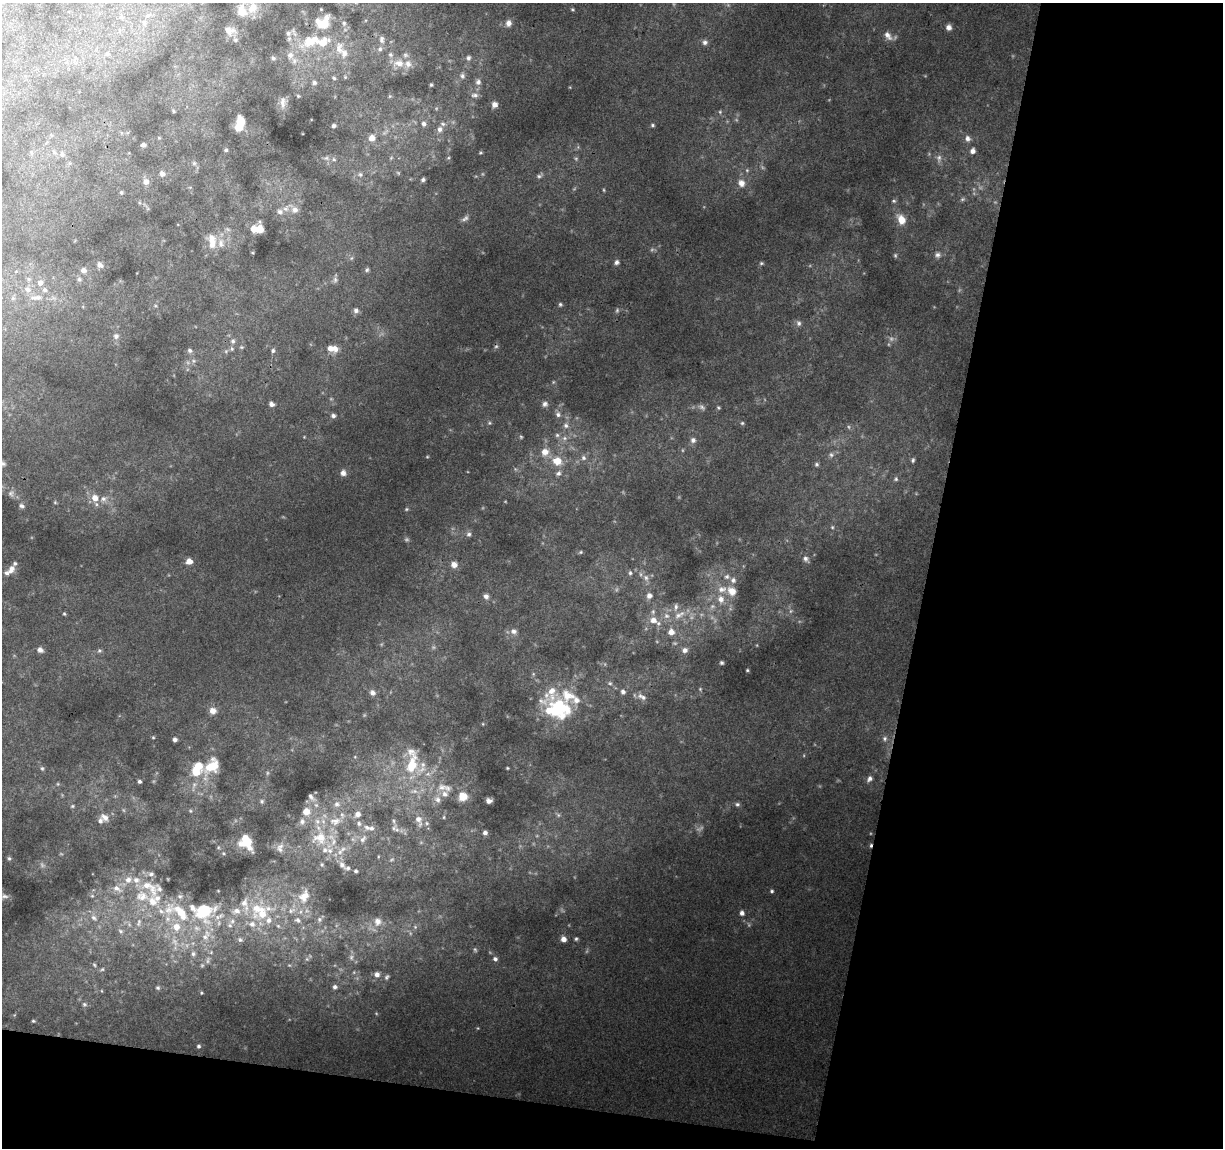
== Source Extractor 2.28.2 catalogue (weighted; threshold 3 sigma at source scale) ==
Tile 4 of 2 x 2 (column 2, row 2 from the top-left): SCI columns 1222-2442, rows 113-1258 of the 2442 x 2533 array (HDU 1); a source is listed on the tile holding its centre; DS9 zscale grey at full resolution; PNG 1225 x 1150 px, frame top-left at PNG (2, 3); no overlay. Shown black and unused: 28% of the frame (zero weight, under 3 of 4 exposures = <1% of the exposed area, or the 3 px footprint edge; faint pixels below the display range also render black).
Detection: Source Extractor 2.28.2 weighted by HDU 2 'WHT'; one run over the whole footprint, this tile lists its part. Background 0.0636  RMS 0.011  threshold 0.0482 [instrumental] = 3 sigma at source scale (4.5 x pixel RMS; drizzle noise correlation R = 1.50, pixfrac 1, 0.0396/0.0396 arcsec/px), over >= 5 px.
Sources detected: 319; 27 too faint to see at this stretch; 2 cosmic-ray / hot-pixel residue — not listed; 58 inside a brighter listed object's ellipse — not listed separately; the other 232 listed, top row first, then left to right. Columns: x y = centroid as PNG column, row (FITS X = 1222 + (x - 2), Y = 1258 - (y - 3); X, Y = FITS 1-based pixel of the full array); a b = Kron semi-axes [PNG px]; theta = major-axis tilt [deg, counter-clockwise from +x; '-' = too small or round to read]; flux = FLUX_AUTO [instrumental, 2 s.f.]
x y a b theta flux
252 8 16 12 63 18
572 9 5 4 - 1.3
242 12 11 8 -75 19
144 22 8 6 71 3.6
344 23 7 5 -87 2.4
509 23 8 7 - 5.8
323 24 15 9 59 26
949 27 6 6 - 4.9
229 30 14 9 -3 9.7
288 33 8 7 - 4.1
888 35 14 8 -51 7.2
382 40 11 7 -85 4.5
309 41 19 13 26 28
705 42 7 7 - 3.8
339 49 21 11 82 16
107 53 6 5 - 2
290 55 10 9 - 7.3
273 58 6 5 - 2.3
468 58 7 6 - 2.7
399 63 14 10 -11 13
462 76 8 6 -75 3.1
345 77 5 4 - 1.3
334 78 5 5 - 1.7
478 82 7 7 - 3.8
314 83 7 6 - 2.6
431 85 4 4 - 1.4
474 95 10 6 -5 3.7
298 96 4 4 - 1.2
390 96 5 4 - 1.3
282 101 12 8 75 6.1
494 104 6 6 - 5.6
173 111 5 3 - 1.5
720 112 5 5 - 1.6
424 124 6 5 - 3.3
239 125 13 7 79 23
652 125 5 4 - 1.5
334 126 5 4 - 2.4
440 129 8 7 - 4.5
159 138 5 3 - 0.97
372 138 8 8 - 7
967 138 8 7 - 4.3
143 145 5 3 - 2.7
226 150 4 4 - 1.8
973 151 5 5 - 4.7
54 152 6 5 - 1.8
480 153 6 4 7 1.4
62 154 7 5 -88 2
326 158 6 6 - 2.5
448 158 5 4 - 1.4
939 158 11 7 89 4.8
334 159 6 5 - 2.1
194 163 6 6 - 2.2
747 170 5 5 - 1.8
162 174 6 5 - 4.9
360 174 7 5 -74 2.6
539 176 8 5 9 2.6
423 180 4 4 - 2.2
146 181 8 7 - 5.5
741 183 11 9 -57 8.4
121 192 6 4 -76 1.6
894 201 6 5 - 1.7
286 209 9 8 - 5.8
295 210 9 9 - 6.8
901 219 10 8 -65 15
254 229 7 6 - 12
260 229 9 5 90 12
212 241 20 10 -83 16
895 255 6 4 71 1.5
938 255 7 7 - 3.5
617 262 6 5 - 2.9
761 263 6 4 20 1.7
100 265 8 6 -42 4.5
83 270 6 6 - 5.3
367 270 6 5 - 2
29 279 6 6 - 2.9
79 279 6 5 - 2.5
335 280 8 6 -89 3
40 282 9 9 - 7.5
27 289 12 9 -32 9
13 298 7 6 - 2.8
36 298 22 8 3 13
560 304 5 5 - 1.8
356 310 7 7 - 4
617 310 7 5 70 2
799 323 8 7 - 3.6
116 336 8 8 - 3.7
233 341 7 7 - 3.5
241 347 6 5 - 1.7
232 349 7 6 - 2.8
332 349 14 8 -8 11
190 350 7 6 - 2.8
273 351 6 5 - 2.3
553 382 6 3 71 1.2
271 404 6 5 - 3.6
545 404 8 8 - 3.9
702 407 9 6 -39 3
718 408 5 4 - 1.4
558 414 8 7 - 3.8
333 416 6 5 - 3.3
489 423 5 5 - 1.5
742 423 5 5 - 1.5
566 425 7 7 - 4
557 435 6 6 - 2.4
564 438 7 6 - 3.5
693 440 7 7 - 4.3
545 452 9 9 - 10
831 455 8 6 -73 2.9
583 458 7 7 - 3.6
913 460 6 5 - 2
557 461 12 11 - 17
3 464 7 6 - 2.7
816 464 6 5 - 2.2
343 473 8 7 - 4.9
558 473 8 6 44 3.6
896 479 6 6 - 2.1
11 493 9 7 35 3.9
95 498 10 9 - 11
55 502 5 5 - 1.3
21 506 7 6 - 2.8
832 527 5 4 - 1.4
469 534 7 6 - 2.9
581 552 5 5 - 1.5
806 559 10 7 -54 4
189 561 6 6 - 8.7
454 565 8 7 - 6.7
11 569 11 7 56 7.4
630 573 6 5 - 2
646 578 9 7 -59 4.8
733 580 9 8 - 4.9
732 591 12 10 -51 12
486 596 7 6 - 4
649 596 7 7 - 4.8
721 599 10 9 - 8.9
676 607 10 6 81 3.9
64 614 5 4 - 1.3
679 615 19 7 28 11
653 620 10 9 - 9.6
513 631 9 8 - 4.7
671 632 7 6 - 7.8
40 650 8 6 -30 4.5
685 650 7 7 - 4.4
99 651 7 6 - 2.2
722 663 5 5 - 2
747 670 4 4 - 1.3
610 683 6 5 - 1.7
700 689 4 4 - 1.2
623 692 6 5 - 3.4
372 693 8 7 - 4.3
642 697 14 6 -26 4.9
558 707 29 22 -30 84
213 711 9 8 - 6.9
483 724 5 3 - 0.88
153 737 4 4 - 1.1
175 739 4 4 - 3.6
885 739 6 6 - 2.7
412 765 25 13 72 37
211 766 26 14 28 30
42 768 6 5 - 1.8
507 768 3 3 - 1.1
428 774 7 4 -16 2.7
869 779 8 6 53 4.2
139 781 4 4 - 2.4
442 787 14 10 12 11
414 791 11 6 5 6.1
463 796 10 9 - 17
311 797 13 6 -47 4.8
437 799 10 9 - 7.3
262 801 7 6 - 2.5
489 801 5 5 - 4.6
337 804 9 9 - 6.2
737 804 6 5 - 2.4
72 806 5 4 - 1.4
190 811 6 5 - 1.5
306 811 8 7 - 13
357 814 8 7 - 6.8
558 815 6 4 -90 1.7
105 817 12 8 -40 6.9
444 817 6 4 89 1.4
419 820 17 9 -71 11
302 821 9 8 - 5.2
335 821 19 12 9 19
367 827 10 7 -19 5.5
393 828 12 6 58 4.5
485 833 5 5 - 3.7
320 838 22 18 6 31
363 839 13 7 53 5.8
246 840 17 9 -62 26
280 846 11 8 -3 6.4
340 852 9 7 68 6.4
223 853 5 4 - 1.2
9 858 5 4 - 1.7
322 864 6 4 -70 1.6
342 865 11 7 -54 5.8
356 871 4 3 - 1.7
117 888 16 8 -29 9.9
150 888 39 18 -45 47
772 891 5 4 - 1.7
4 896 14 6 10 4.6
92 896 6 5 - 1.9
304 896 20 14 63 19
258 909 26 15 -2 40
204 911 22 19 17 67
181 912 22 13 -61 35
742 913 6 6 - 4
94 918 11 7 -44 6.5
319 919 7 6 - 3
298 920 10 7 -30 5.2
232 921 10 8 73 7.2
378 921 11 10 - 7.9
139 922 14 7 75 7.6
252 924 10 9 - 9.2
278 926 6 5 - 2.4
176 927 14 13 - 20
415 927 5 5 - 1.4
121 931 8 5 -28 3.1
205 937 11 10 - 11
563 939 6 5 - 7
576 939 5 4 - 1.8
240 940 8 7 - 3.6
211 952 6 4 48 1.9
193 954 7 7 - 3.7
495 959 6 6 - 3.1
94 965 6 5 - 1.6
102 969 6 5 - 1.8
377 974 6 6 - 5.1
387 977 8 5 60 2.1
335 987 5 5 - 2.9
158 988 5 4 - 1.5
201 993 4 3 - 1
84 1004 7 5 -15 2.2
33 1021 3 3 - 1.3
198 1046 5 5 - 2.1
Overlapping masked pixels (flux is a lower limit): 1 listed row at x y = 309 41
Isophote crosses this tile's border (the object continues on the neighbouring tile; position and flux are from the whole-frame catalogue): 2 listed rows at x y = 3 464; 4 896